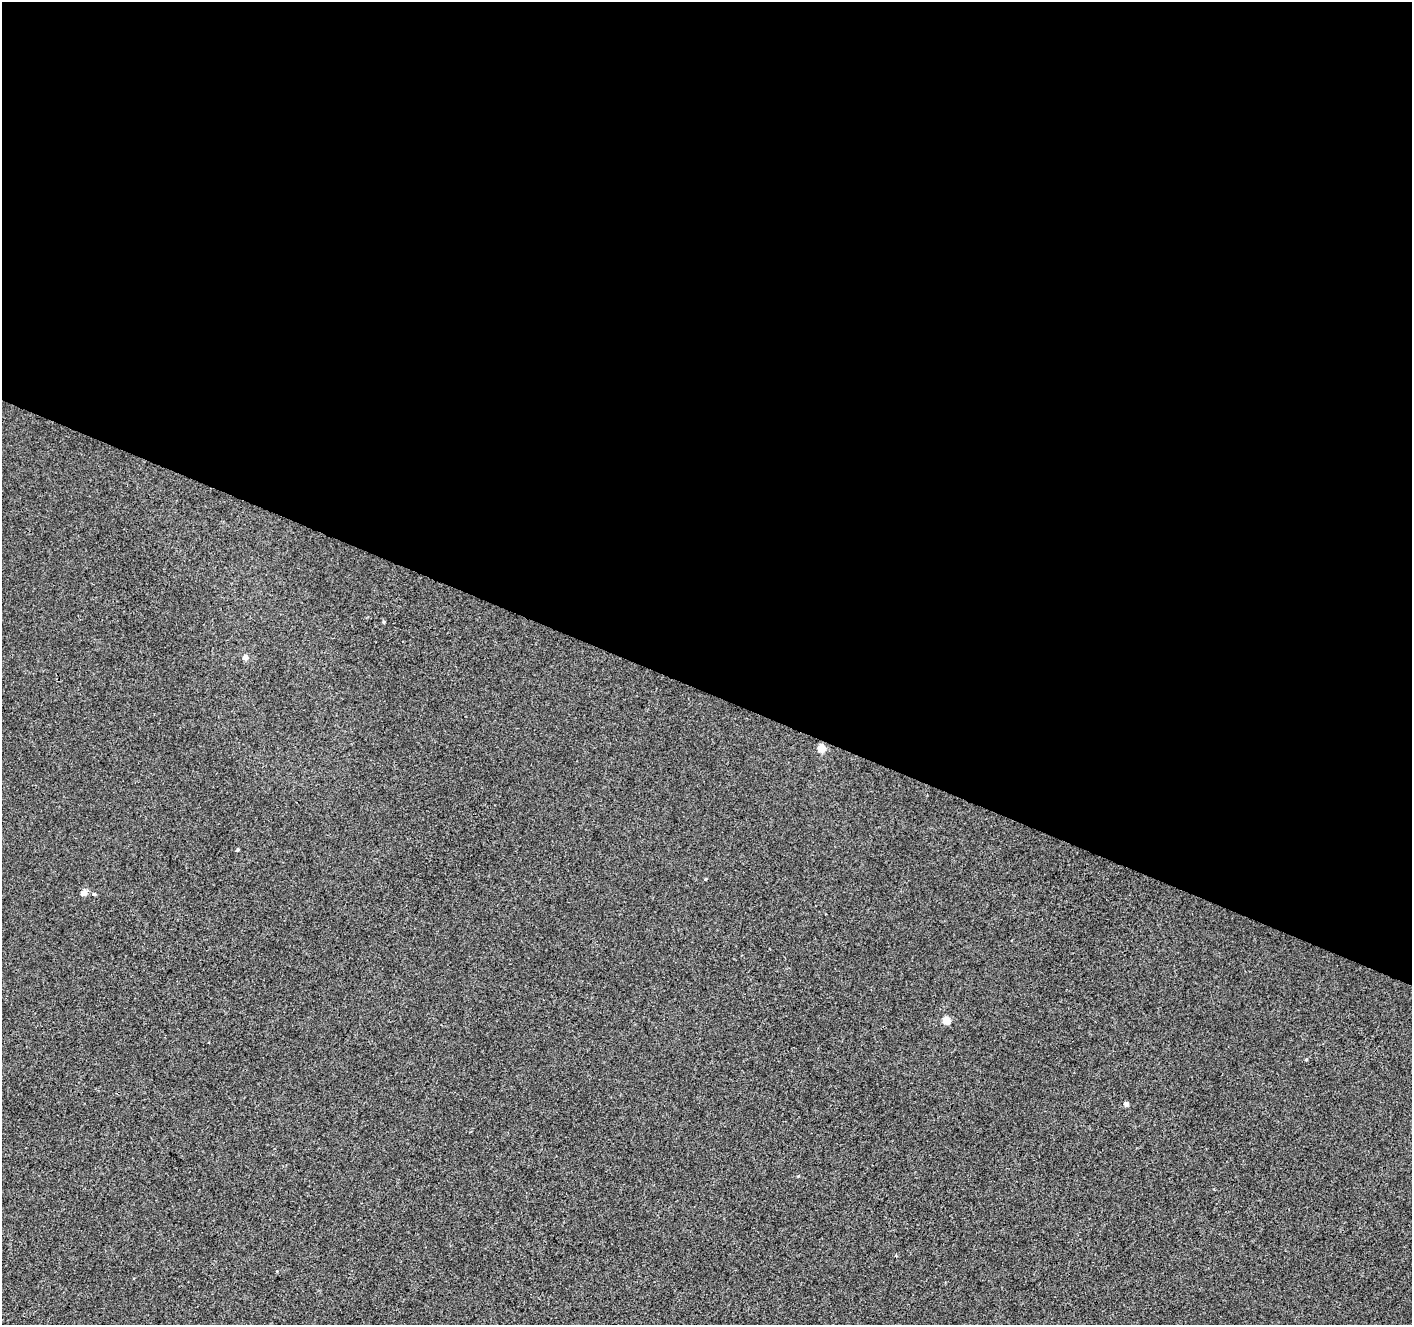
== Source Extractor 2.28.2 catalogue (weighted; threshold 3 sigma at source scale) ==
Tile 3 of 4 x 4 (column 3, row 1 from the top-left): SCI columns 2825-4234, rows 4179-5501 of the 5656 x 5772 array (HDU 1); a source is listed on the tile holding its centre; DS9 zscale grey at full resolution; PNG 1414 x 1327 px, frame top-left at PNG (2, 2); no overlay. Shown black and unused: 52% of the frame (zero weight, under 3 of 4 exposures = <1% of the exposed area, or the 3 px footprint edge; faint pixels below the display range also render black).
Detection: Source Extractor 2.28.2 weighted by HDU 2 'WHT'; one run over the whole footprint, this tile lists its part. Background -1.68e-04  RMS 0.0032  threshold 0.0146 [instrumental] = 3 sigma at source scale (4.5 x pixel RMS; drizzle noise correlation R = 1.50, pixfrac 1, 0.0396/0.0396 arcsec/px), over >= 5 px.
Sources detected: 11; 1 cosmic-ray / hot-pixel residue — not listed; the other 10 listed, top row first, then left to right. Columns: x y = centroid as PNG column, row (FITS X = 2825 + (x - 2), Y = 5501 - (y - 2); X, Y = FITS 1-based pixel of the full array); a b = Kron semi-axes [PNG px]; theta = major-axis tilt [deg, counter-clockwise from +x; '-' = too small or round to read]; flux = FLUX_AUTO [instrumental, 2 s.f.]
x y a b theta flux
383 622 4 4 - 0.41
245 658 5 5 - 1.7
821 748 5 5 - 7.7
238 850 3 3 - 0.44
706 879 4 3 - 0.35
84 893 5 5 - 2.7
94 894 5 4 - 0.46
946 1021 5 5 - 7.2
1306 1059 5 3 - 0.29
1126 1104 4 4 - 1.4
Unlisted compact peaks at least as high as the median listed source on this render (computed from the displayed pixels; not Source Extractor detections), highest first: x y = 798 1176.